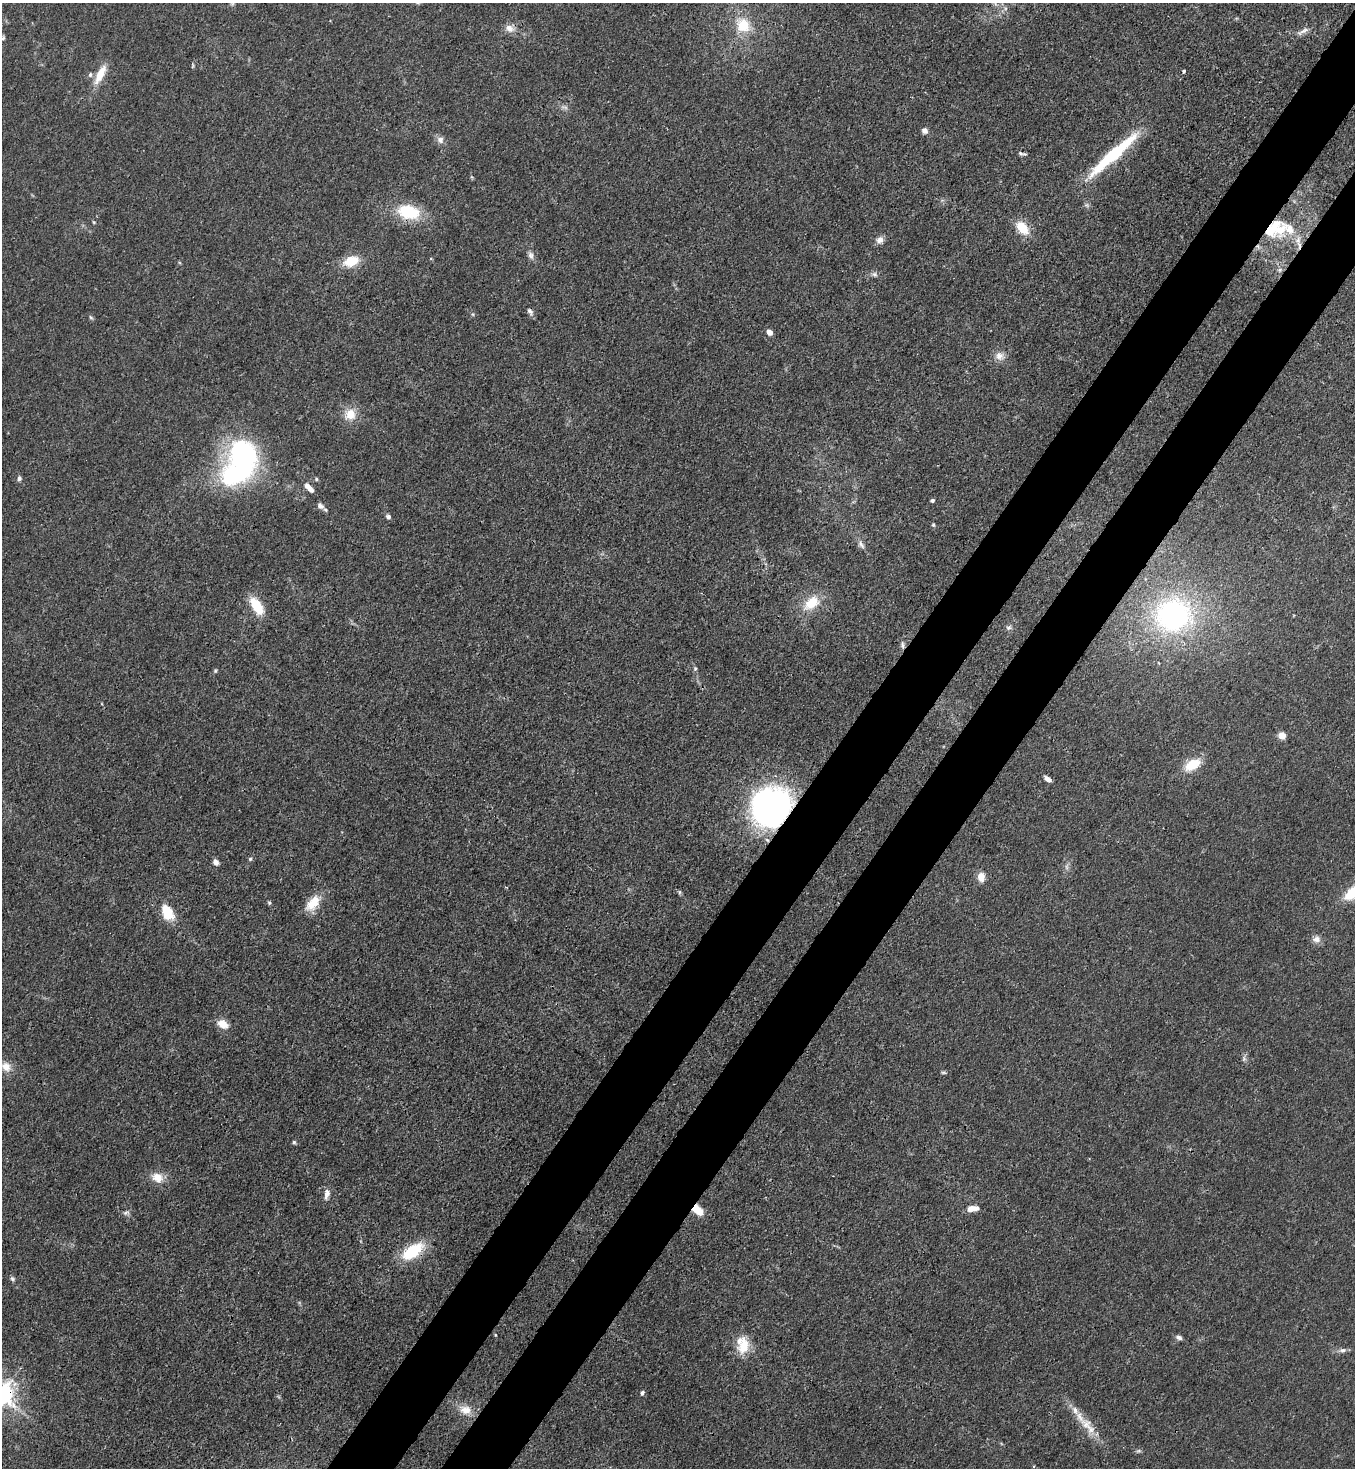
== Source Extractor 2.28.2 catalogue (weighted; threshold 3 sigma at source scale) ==
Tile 10 of 4 x 4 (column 2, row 3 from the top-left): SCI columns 1578-2930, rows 1528-2993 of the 6010 x 5988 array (HDU 1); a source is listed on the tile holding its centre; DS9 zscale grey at full resolution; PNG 1357 x 1470 px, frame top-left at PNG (2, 3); no overlay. Shown black and unused: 9% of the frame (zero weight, under 3 of 4 exposures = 7% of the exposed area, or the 3 px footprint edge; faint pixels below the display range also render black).
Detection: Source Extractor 2.28.2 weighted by HDU 2 'WHT'; one run over the whole footprint, this tile lists its part. Background 0.0202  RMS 0.0027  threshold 0.0119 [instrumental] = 3 sigma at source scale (4.5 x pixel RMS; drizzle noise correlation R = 1.50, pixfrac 1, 0.05/0.05 arcsec/px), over >= 5 px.
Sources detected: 91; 3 too faint to see at this stretch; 1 inside a brighter object's white glare — not listed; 9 inside a brighter listed object's ellipse — not listed separately; the other 78 listed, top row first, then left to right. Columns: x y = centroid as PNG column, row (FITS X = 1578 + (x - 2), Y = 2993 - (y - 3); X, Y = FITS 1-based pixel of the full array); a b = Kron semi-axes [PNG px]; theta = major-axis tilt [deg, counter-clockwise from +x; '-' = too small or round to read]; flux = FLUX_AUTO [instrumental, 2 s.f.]
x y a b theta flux
1005 8 6 4 -72 0.51
743 25 20 18 -47 8
509 28 13 10 -19 2.1
1302 31 20 5 27 1.3
3 38 6 5 - 0.41
1184 71 4 3 - 0.89
100 74 28 9 62 4.9
924 131 7 7 - 1.3
440 140 11 9 -48 1.4
1020 153 8 6 -18 0.71
1113 155 61 9 42 25
1087 205 8 5 -25 0.6
409 212 25 15 -13 12
94 222 5 4 - 0.29
1022 228 16 10 -46 6.6
1271 229 33 15 44 8.9
880 240 10 8 38 1.5
1299 245 17 5 -83 2.3
531 255 11 7 -74 1.2
351 261 13 9 20 8.2
1280 270 6 5 - 0.61
874 274 9 6 -19 0.85
530 311 11 6 -58 0.95
91 317 6 4 -32 0.44
769 332 7 6 - 1.5
999 356 14 11 2 2.3
350 414 17 15 39 4.5
243 453 30 25 -9 40
19 478 6 5 - 0.73
316 479 5 4 - 0.39
309 488 12 6 -45 2.2
932 500 4 4 - 0.76
320 506 11 7 -39 1.3
388 517 6 5 - 0.76
933 525 6 4 -68 0.4
861 544 12 7 -59 1.2
811 603 21 13 39 7.2
256 606 20 10 -58 7.7
1173 615 51 45 13 56
1009 627 8 6 29 0.73
902 645 10 6 -77 0.88
695 668 7 5 75 0.5
215 671 6 4 -71 0.36
1282 736 7 7 - 2
1192 765 17 10 30 7.4
1048 779 7 4 -36 1.6
771 804 45 37 52 82
250 859 5 5 - 0.42
216 862 8 6 -54 1.1
981 877 9 7 -85 2.9
506 887 4 3 - 0.24
679 892 6 4 90 0.36
1353 892 25 11 40 8.8
269 903 5 4 - 0.42
313 903 21 11 48 5.9
168 913 8 6 -63 16
1316 939 11 10 - 1.6
223 1024 12 9 -34 3.5
1244 1059 8 5 83 0.71
6 1067 14 11 -50 3
944 1072 7 4 5 0.42
294 1142 5 5 - 0.41
157 1177 14 11 -24 3.7
327 1194 14 6 78 1.5
973 1208 14 7 5 2.5
699 1211 11 9 -48 4.1
126 1213 9 6 21 0.8
412 1251 26 13 34 12
12 1279 7 5 -50 0.57
495 1335 5 3 - 0.23
1179 1337 8 5 -29 0.95
744 1346 25 16 77 5.9
1342 1350 11 6 5 1.1
642 1393 4 3 - 1.8
466 1410 18 12 -13 3.9
1080 1417 26 9 -59 4
1139 1451 8 4 8 0.5
1034 1466 4 3 - 0.24
Overlapping masked pixels (flux is a lower limit): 6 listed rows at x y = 1271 229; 1299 245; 902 645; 771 804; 699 1211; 412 1251
Isophote crosses this tile's border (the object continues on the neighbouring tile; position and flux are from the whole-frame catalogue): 1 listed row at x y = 1353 892